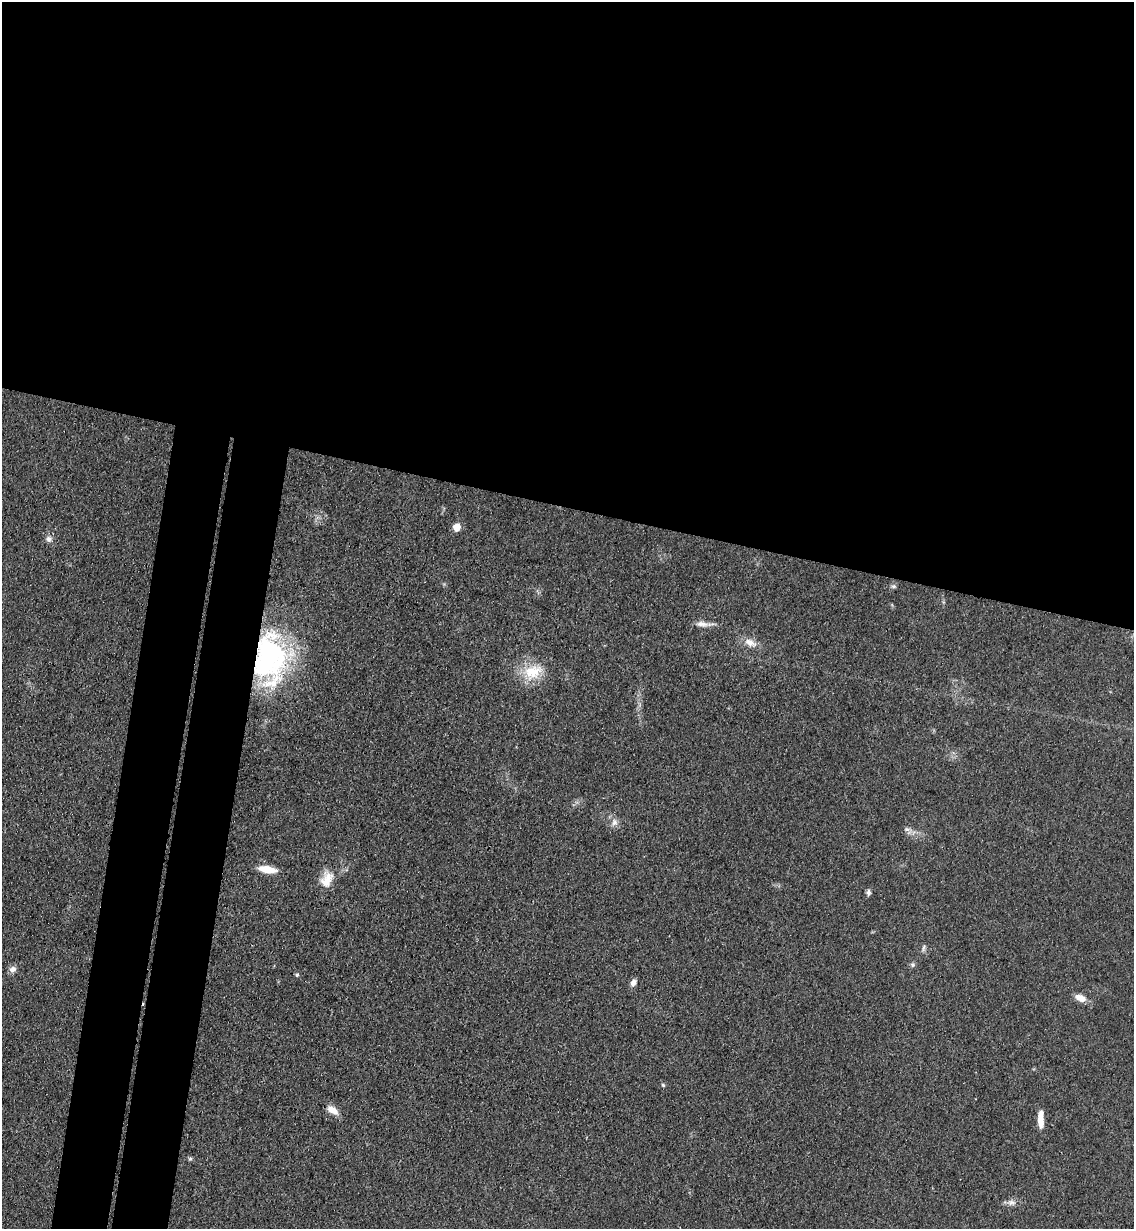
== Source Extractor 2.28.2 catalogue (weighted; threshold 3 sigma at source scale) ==
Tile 3 of 4 x 4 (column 3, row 1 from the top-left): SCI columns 2560-3691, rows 3696-4922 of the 5000 x 4935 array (HDU 1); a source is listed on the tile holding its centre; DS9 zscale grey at full resolution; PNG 1136 x 1231 px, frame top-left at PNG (2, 2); no overlay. Shown black and unused: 48% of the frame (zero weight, under 3 of 4 exposures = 5% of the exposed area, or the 3 px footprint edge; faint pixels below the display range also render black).
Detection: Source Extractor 2.28.2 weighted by HDU 2 'WHT'; one run over the whole footprint, this tile lists its part. Background 0.112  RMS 0.0077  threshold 0.0347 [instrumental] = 3 sigma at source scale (4.5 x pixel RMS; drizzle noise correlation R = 1.50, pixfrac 1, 0.05/0.05 arcsec/px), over >= 5 px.
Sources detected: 23; all 23 listed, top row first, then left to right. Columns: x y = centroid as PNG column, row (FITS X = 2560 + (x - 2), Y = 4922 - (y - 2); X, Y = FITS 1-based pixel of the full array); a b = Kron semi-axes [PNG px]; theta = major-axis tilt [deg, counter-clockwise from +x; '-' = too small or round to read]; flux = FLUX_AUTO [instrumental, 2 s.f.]
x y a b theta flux
457 527 5 5 - 19
49 539 8 8 - 3.3
894 586 7 5 1 1.5
702 624 24 6 -5 5.9
750 643 18 10 -23 7.8
270 658 57 36 88 150
533 672 29 19 19 24
614 822 10 8 -89 3.9
907 829 9 6 -8 2.6
267 869 18 7 -9 16
327 879 22 15 71 13
868 893 8 5 -87 2.2
924 947 10 4 76 1.8
912 965 6 6 - 1.7
12 969 9 8 - 3.9
297 975 5 5 - 1.4
633 982 9 6 54 3.6
1080 998 14 7 -22 7
663 1085 5 4 - 1
333 1110 15 8 -33 7.5
1041 1119 18 6 90 11
190 1159 6 5 - 1.2
1011 1202 9 7 34 3.3
Overlapping masked pixels (flux is a lower limit): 1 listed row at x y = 270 658